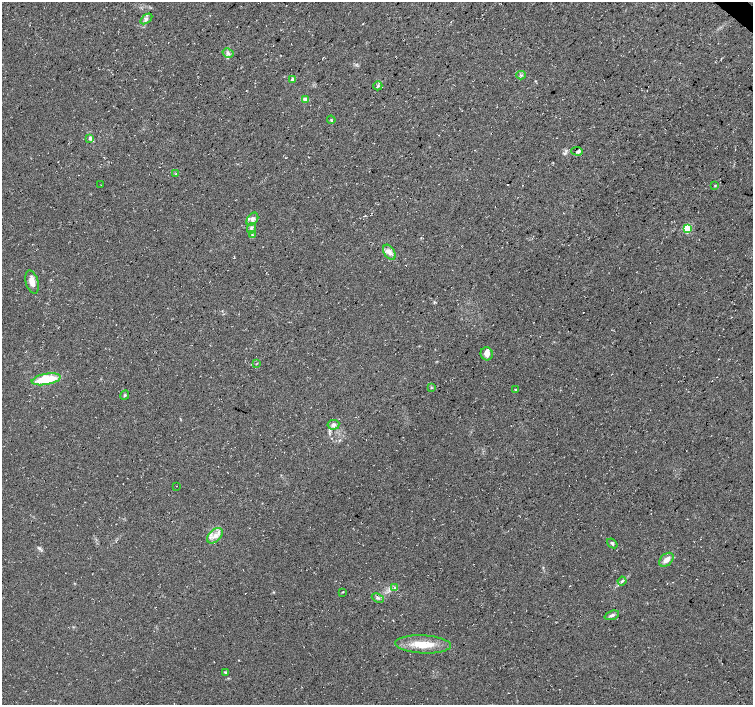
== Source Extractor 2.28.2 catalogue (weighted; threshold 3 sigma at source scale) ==
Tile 10 of 4 x 4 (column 2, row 3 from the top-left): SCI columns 1508-3009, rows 1643-3048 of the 6017 x 6031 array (HDU 1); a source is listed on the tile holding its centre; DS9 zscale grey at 2 x 2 block average (1 PNG px = mean of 2 x 2 image px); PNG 755 x 707 px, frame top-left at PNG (2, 2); each listed source drawn as its Kron ellipse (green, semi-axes under 4 px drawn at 4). Shown black and unused: <1% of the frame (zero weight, under 3 of 4 exposures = <1% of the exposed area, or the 3 px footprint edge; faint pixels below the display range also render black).
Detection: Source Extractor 2.28.2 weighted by HDU 2 'WHT'; one run over the whole footprint, this tile lists its part. Background 0.0111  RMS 0.0071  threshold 0.0321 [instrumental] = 3 sigma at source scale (4.5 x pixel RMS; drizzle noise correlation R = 1.50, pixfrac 1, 0.0396/0.0396 arcsec/px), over >= 5 px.
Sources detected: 38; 1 cosmic-ray / hot-pixel residue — neither listed nor drawn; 1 inside a brighter listed object's ellipse — not listed separately; the other 36 listed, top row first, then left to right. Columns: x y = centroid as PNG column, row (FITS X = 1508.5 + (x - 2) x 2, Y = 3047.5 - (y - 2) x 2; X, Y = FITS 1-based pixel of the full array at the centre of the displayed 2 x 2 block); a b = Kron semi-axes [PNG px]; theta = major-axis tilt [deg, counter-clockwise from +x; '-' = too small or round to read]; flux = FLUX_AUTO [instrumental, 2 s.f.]
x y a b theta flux
146 19 7 3 35 4
228 53 6 3 -30 3.6
521 75 4 3 - 2.3
292 79 4 3 - 3.1
378 86 4 3 - 2
305 100 3 3 - 8.6
331 120 4 2 - 1.4
90 138 2 2 - 5.1
577 151 6 3 -4 2.5
176 174 3 2 - 1.2
101 185 2 2 - 0.57
715 185 3 2 - 0.98
252 219 7 5 53 7.1
251 228 5 3 - 3.3
687 229 3 3 - 110
252 235 3 3 - 1.8
389 252 8 5 -57 7.8
32 282 12 6 -74 12
487 354 6 6 - 10
257 363 3 2 - 0.83
46 379 14 5 10 59
431 388 3 3 - 1.3
515 390 2 2 - 2
125 395 5 2 - 1.9
333 425 6 5 - 5.4
176 486 2 2 - 0.48
215 536 9 6 42 11
612 543 6 3 -40 2.9
666 560 8 5 42 10
622 581 4 3 - 2.5
395 588 3 3 - 1.5
343 592 4 2 - 1
378 598 6 3 -24 3
612 615 7 4 20 4.1
423 644 28 9 -3 38
225 672 3 2 - 1.5
Diffuse or blended objects may show on this block-average render without a row.